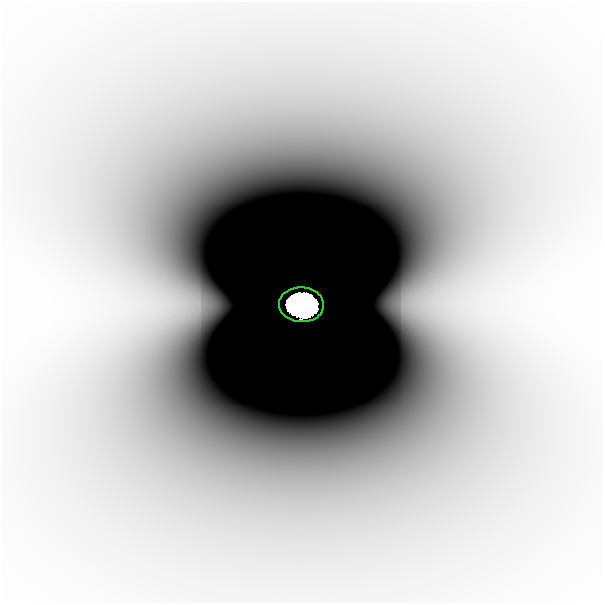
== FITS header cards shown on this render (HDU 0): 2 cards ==
NAXIS1  =                  601
NAXIS2  =                  601

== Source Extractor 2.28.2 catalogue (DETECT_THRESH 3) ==
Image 601 x 601 px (HDU 0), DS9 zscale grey, 1 PNG px = 1 image px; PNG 605 x 605 px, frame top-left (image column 1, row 601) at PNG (2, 2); each listed source drawn as its Kron ellipse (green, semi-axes under 4 px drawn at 4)
Background -5.37e-09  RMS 1.3e-09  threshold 3.78e-09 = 3 sigma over >= 5 px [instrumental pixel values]
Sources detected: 3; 2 with non-positive FLUX_AUTO (blend fragments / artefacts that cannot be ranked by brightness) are neither listed nor drawn; the other 1 listed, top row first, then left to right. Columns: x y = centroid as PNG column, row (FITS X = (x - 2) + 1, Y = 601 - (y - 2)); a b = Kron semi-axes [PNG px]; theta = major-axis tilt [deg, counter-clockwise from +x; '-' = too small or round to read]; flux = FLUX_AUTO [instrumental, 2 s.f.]
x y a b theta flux
301 305 22 17 -3 59
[2 non-positive-flux detections neither listed nor drawn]